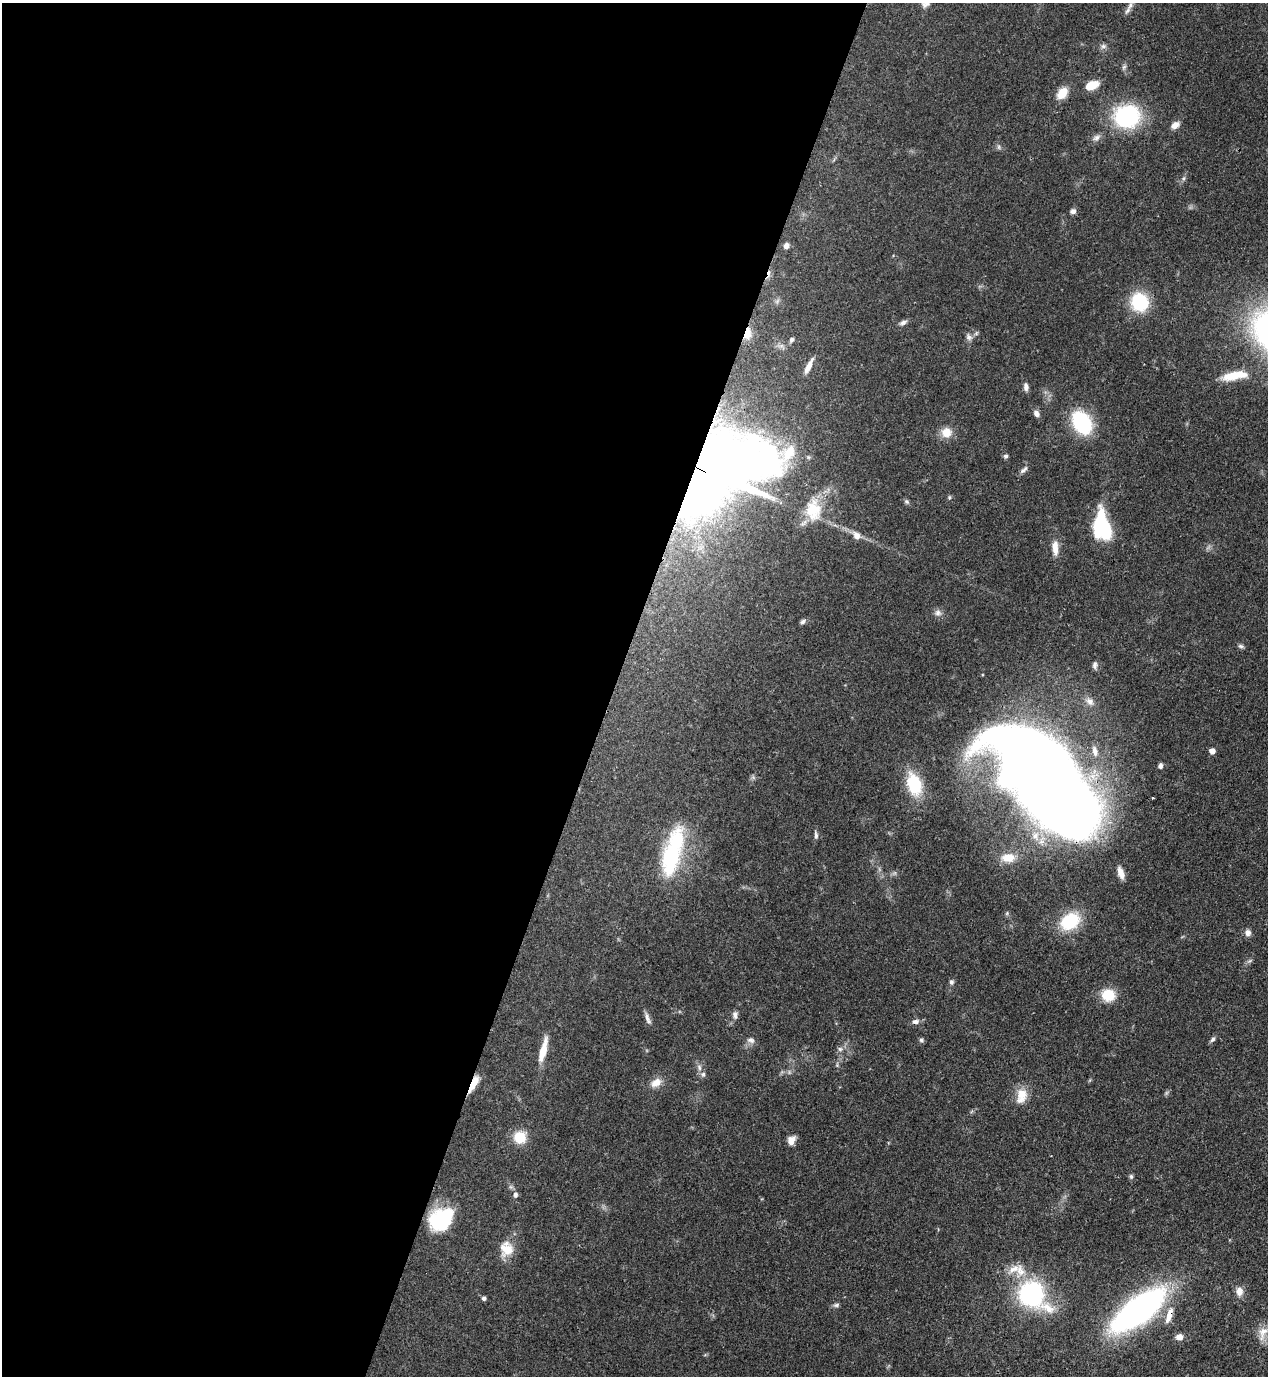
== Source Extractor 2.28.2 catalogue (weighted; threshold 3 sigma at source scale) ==
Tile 5 of 4 x 4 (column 1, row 2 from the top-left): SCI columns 354-1619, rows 2791-4164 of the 5638 x 5579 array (HDU 1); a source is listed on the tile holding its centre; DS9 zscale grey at full resolution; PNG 1270 x 1378 px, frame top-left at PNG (2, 3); no overlay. Shown black and unused: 48% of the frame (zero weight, under 3 of 4 exposures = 7% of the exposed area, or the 3 px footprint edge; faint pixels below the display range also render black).
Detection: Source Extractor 2.28.2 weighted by HDU 2 'WHT'; one run over the whole footprint, this tile lists its part. Background 0.0508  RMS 0.0034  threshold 0.0152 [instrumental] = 3 sigma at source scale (4.5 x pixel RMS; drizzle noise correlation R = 1.50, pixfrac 1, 0.05/0.05 arcsec/px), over >= 5 px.
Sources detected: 86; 2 inside a brighter object's white glare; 1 cosmic-ray / hot-pixel residue — not listed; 6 inside a brighter listed object's ellipse — not listed separately; the other 77 listed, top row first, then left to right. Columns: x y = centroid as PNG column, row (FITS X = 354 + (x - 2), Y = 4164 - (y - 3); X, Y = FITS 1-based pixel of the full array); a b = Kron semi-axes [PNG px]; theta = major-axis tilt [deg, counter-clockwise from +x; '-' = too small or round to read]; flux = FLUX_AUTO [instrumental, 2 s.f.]
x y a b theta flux
927 3 14 7 41 1.5
1127 11 13 6 58 1.5
1103 46 8 6 21 0.99
1092 85 14 8 19 5.6
1062 93 14 9 52 5.2
1127 116 24 21 11 35
1175 125 9 7 37 2.5
1096 137 11 7 30 1.5
999 147 7 4 -72 0.6
1184 178 6 5 - 0.64
1073 211 7 6 - 1.2
786 246 6 5 - 1.5
1139 302 17 15 -67 20
903 323 11 6 23 1.1
748 333 17 9 80 3.6
969 337 10 8 -33 1.3
792 340 7 5 58 0.72
808 366 18 5 63 2.8
1232 376 29 10 12 7.3
1026 387 10 6 -86 1.3
1036 413 9 6 -60 1.4
1082 423 19 13 -59 30
946 432 13 12 - 4.1
1006 456 5 5 - 0.76
750 459 112 66 -13 170
1024 470 13 5 44 1.1
949 497 6 4 -72 0.41
906 502 7 6 - 0.66
1102 527 23 12 -77 37
856 536 11 9 -53 2.3
1055 548 20 7 -87 3.5
938 613 10 8 -35 1.5
803 621 8 5 35 0.9
1241 646 8 5 -26 0.73
1095 665 9 6 83 1.1
1090 701 11 9 -41 2.1
1095 751 16 7 -79 2.2
1212 751 5 4 - 2.7
1160 766 6 5 - 1.1
1043 778 109 49 -51 750
914 784 25 15 -73 16
1152 798 3 2 - 0.45
816 835 11 5 -84 0.85
670 858 24 13 81 34
1008 858 18 11 3 4.8
1121 873 14 6 -71 2.7
1070 921 20 15 35 18
1248 933 8 8 - 1.5
951 982 6 5 - 0.85
1108 995 15 13 -16 7.6
735 1015 10 6 -90 1.2
647 1018 17 5 -71 1.5
916 1021 10 7 7 1.3
1213 1039 8 5 50 0.8
751 1040 10 7 -28 1.3
921 1040 7 5 -16 0.65
840 1049 6 6 - 0.89
543 1050 27 7 75 6.3
699 1067 9 6 -72 1.3
656 1083 15 10 30 3.2
473 1084 20 6 62 5.4
1021 1096 22 13 78 5
520 1137 12 11 - 8.4
791 1141 10 7 70 2.7
1131 1176 7 5 -74 0.68
515 1195 7 6 - 0.96
441 1219 26 19 39 23
506 1249 20 17 90 5.9
1020 1271 19 11 -66 4.5
1239 1291 11 9 -85 2.3
1032 1294 25 19 -43 54
483 1298 4 4 - 0.92
836 1305 8 5 10 0.79
1138 1310 41 16 37 150
1169 1315 24 7 72 3.9
1263 1333 23 11 67 4
1179 1337 7 6 - 2.3
Overlapping masked pixels (flux is a lower limit): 5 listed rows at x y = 748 333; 750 459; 1043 778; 473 1084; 1169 1315
Isophote crosses this tile's border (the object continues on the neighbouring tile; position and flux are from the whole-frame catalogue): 1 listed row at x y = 927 3